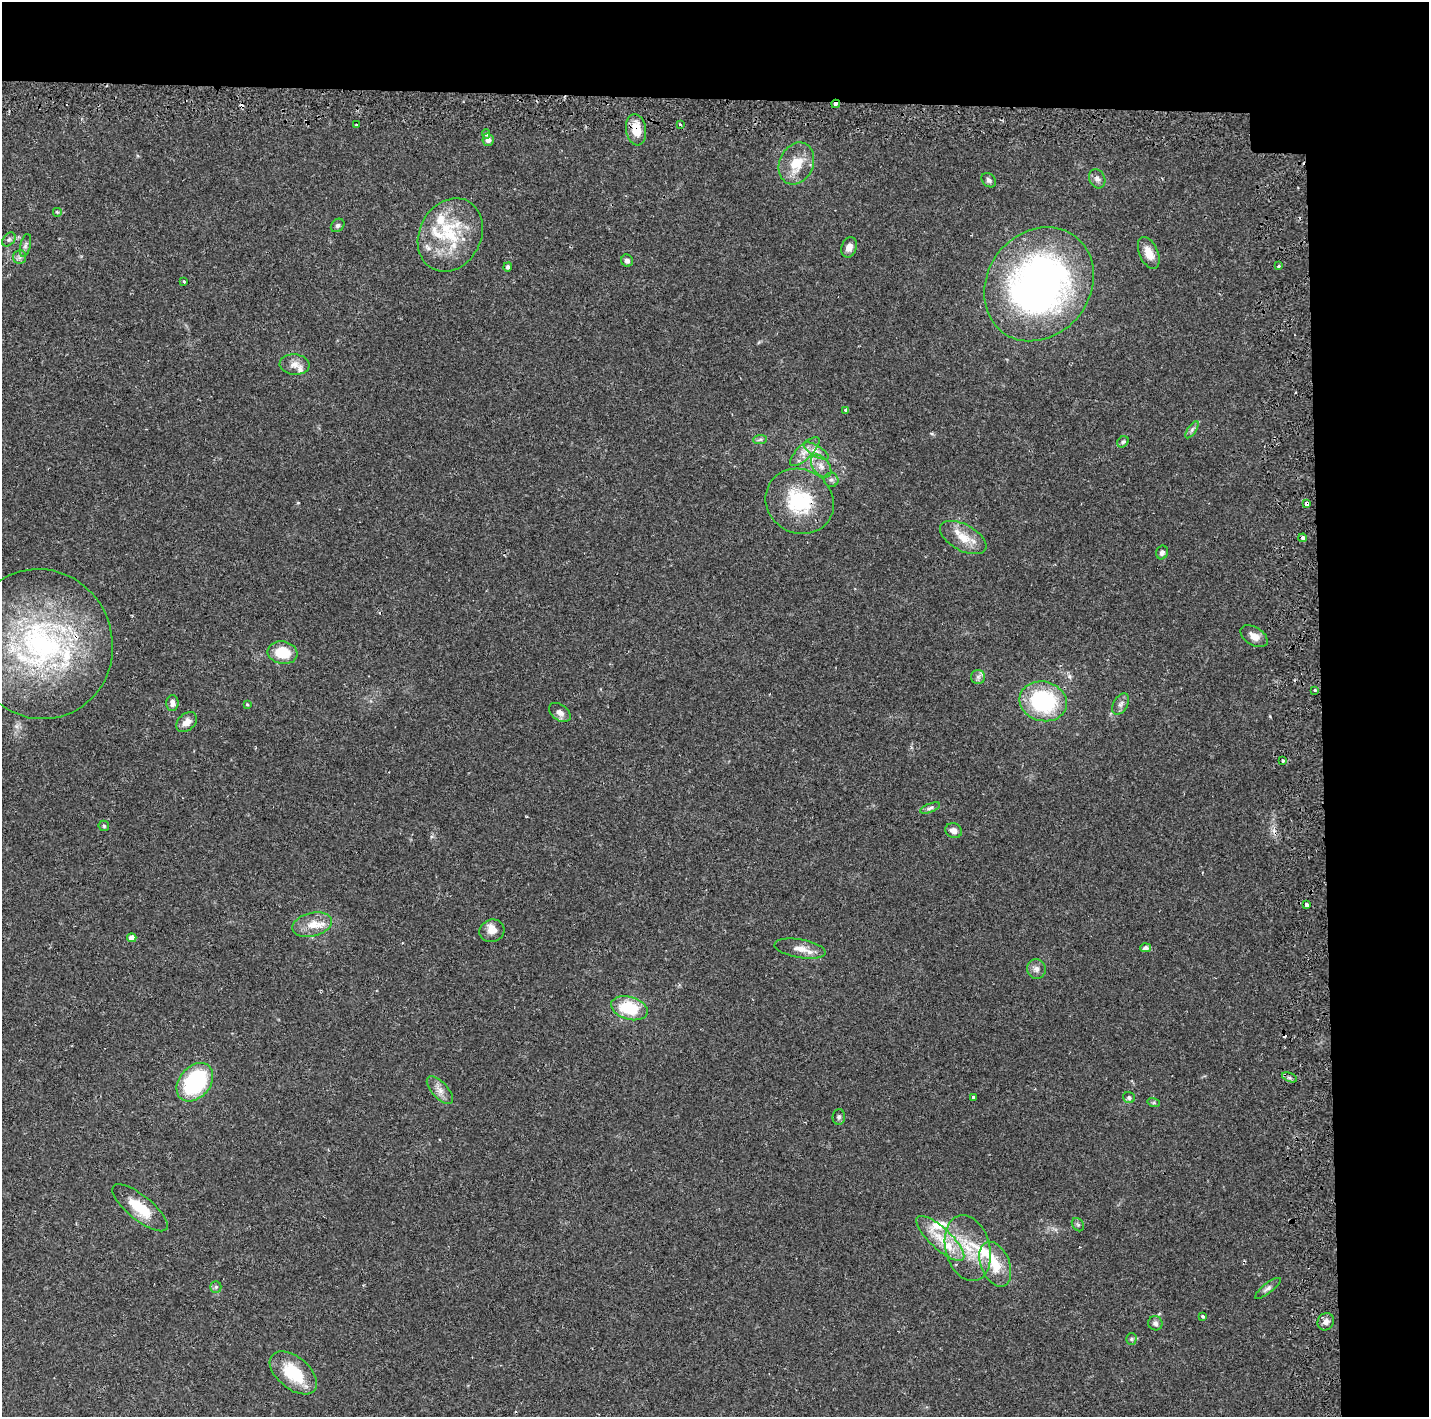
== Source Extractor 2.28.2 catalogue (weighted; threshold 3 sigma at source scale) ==
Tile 3 of 3 x 3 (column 3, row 1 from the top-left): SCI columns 3076-4502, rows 2957-4371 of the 4778 x 4489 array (HDU 1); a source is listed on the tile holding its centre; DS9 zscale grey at full resolution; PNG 1431 x 1419 px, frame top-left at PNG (2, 2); each listed source drawn as its Kron ellipse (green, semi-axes under 4 px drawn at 4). Shown black and unused: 14% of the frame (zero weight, under 2 of 3 exposures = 4% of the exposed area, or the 3 px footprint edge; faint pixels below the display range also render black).
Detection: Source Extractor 2.28.2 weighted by HDU 2 'WHT'; one run over the whole footprint, this tile lists its part. Background 0.0505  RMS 0.0035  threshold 0.0159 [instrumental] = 3 sigma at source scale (4.5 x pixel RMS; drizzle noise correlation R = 1.50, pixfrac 1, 0.0396/0.0396 arcsec/px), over >= 5 px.
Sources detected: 94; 4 cosmic-ray / hot-pixel residue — neither listed nor drawn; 12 inside a brighter listed object's ellipse — not listed separately; the other 78 listed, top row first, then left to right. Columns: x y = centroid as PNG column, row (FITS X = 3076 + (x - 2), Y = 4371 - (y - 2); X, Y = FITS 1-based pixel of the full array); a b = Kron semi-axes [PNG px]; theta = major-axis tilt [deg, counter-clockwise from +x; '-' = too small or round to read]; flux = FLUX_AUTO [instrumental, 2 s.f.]
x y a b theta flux
836 104 4 3 - 6.2
680 124 3 2 - 0.67
356 125 3 2 - 0.32
636 130 16 10 -81 6.4
486 134 5 4 - 0.59
488 140 6 5 - 1.7
796 163 22 17 66 8.7
1097 179 10 8 -63 1.6
989 180 8 6 -41 1
57 212 5 5 - 0.45
338 225 7 6 - 0.85
450 235 38 30 62 22
9 240 8 5 49 0.86
25 245 12 5 76 1.1
849 247 10 7 70 2.4
1149 253 17 9 -66 4.6
20 257 7 6 - 1.1
627 261 6 6 - 1.2
1278 266 3 3 - 1.4
508 267 4 4 - 0.9
184 281 3 3 - 0.45
1039 284 60 51 52 160
294 364 15 10 -4 2.8
846 410 3 3 - 1.2
1192 430 10 4 56 0.86
760 439 7 4 2 0.73
1123 442 6 5 - 0.67
805 451 19 7 44 3.3
816 451 14 5 -32 2
821 466 13 8 -53 2.6
831 480 7 7 - 1.1
800 501 35 32 -32 24
1306 504 4 4 - 2.1
963 538 25 13 -28 6.7
1303 538 4 3 - 2.4
1162 552 7 5 70 0.94
1254 636 15 9 -32 3.1
41 644 75 72 -69 96
282 653 15 11 -10 9
978 677 7 7 - 1.1
1315 690 3 2 - 0.64
1043 701 24 19 -14 33
172 703 8 6 89 1.6
247 704 4 3 - 0.37
1121 704 11 7 60 1.5
560 712 12 7 -36 2.1
187 722 12 8 42 2.7
1283 760 3 3 - 2.1
930 808 10 4 21 0.95
104 826 5 5 - 0.53
953 831 8 7 - 2
1306 905 4 4 - 2.7
312 925 20 12 14 5.3
492 931 12 11 - 3.3
132 938 4 4 - 2.7
1146 948 5 4 - 1.4
800 949 26 9 -10 3.9
1036 969 10 9 - 1.8
629 1008 19 11 -16 16
1290 1077 8 3 -22 0.7
195 1082 21 15 50 33
440 1090 17 8 -48 2.7
973 1098 3 3 - 2
1129 1098 6 5 - 0.77
1154 1103 6 4 -18 0.54
839 1117 8 6 84 0.88
140 1208 34 12 -39 11
1078 1225 7 5 -54 0.6
940 1238 31 10 -43 8.4
968 1248 34 22 -75 15
995 1264 23 14 -68 8.8
216 1287 6 5 - 0.67
1268 1288 16 5 38 1.3
1203 1316 4 3 - 0.5
1326 1322 9 8 - 1.9
1155 1323 7 7 - 1.3
1131 1339 6 5 - 0.6
293 1373 28 16 -40 16
Overlapping masked pixels (flux is a lower limit): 7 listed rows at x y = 836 104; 636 130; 800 501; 1306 504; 1303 538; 41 644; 1043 701